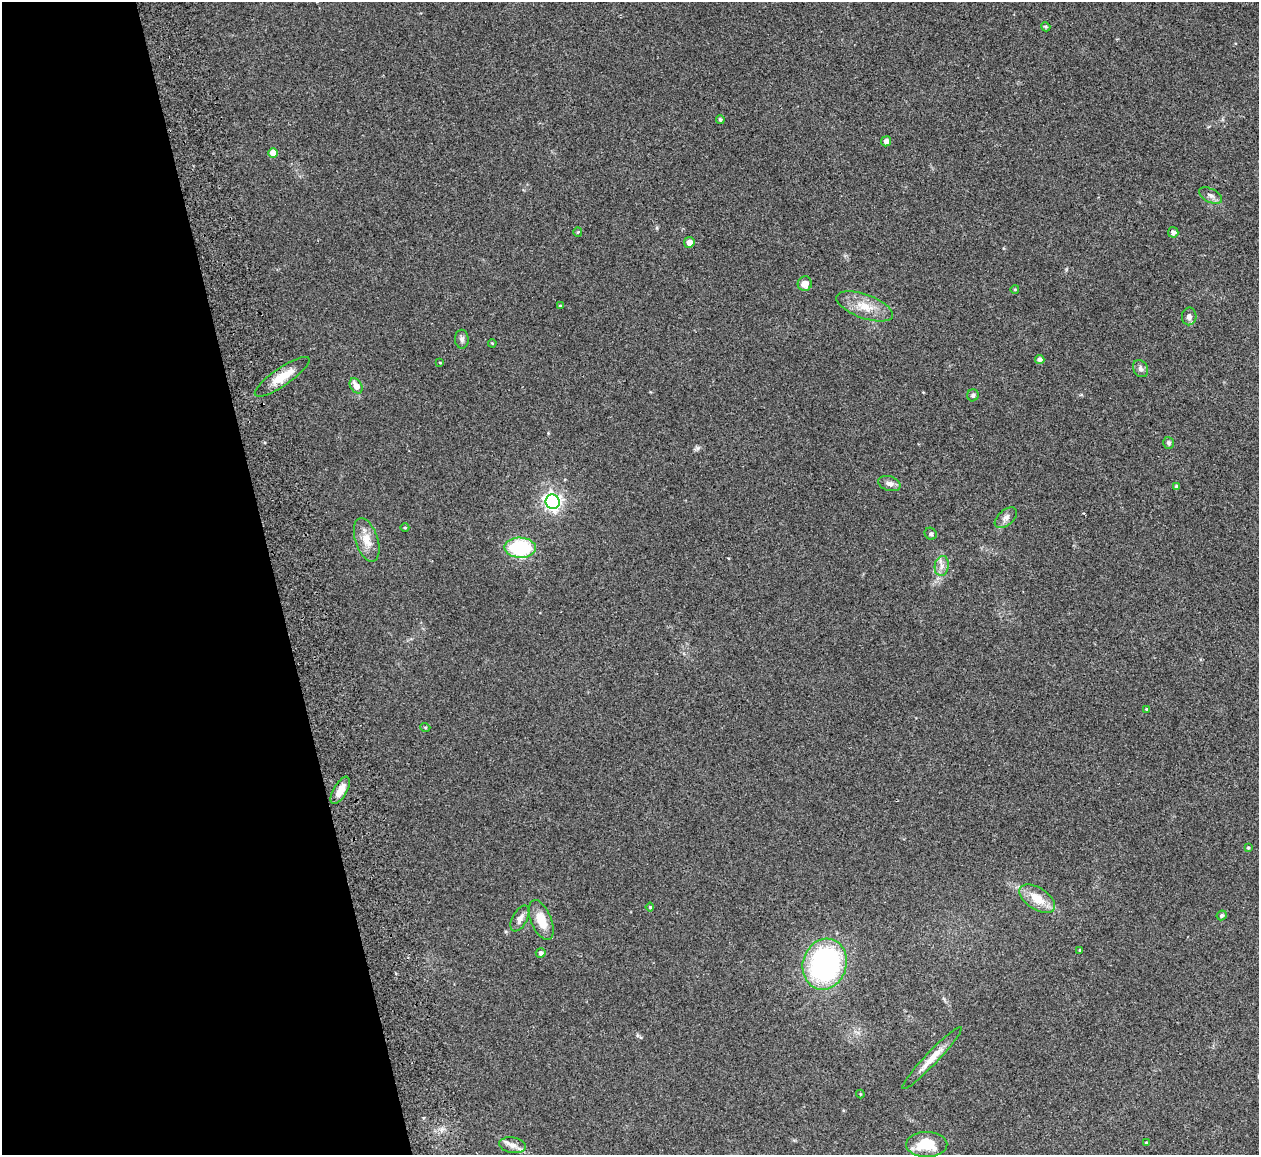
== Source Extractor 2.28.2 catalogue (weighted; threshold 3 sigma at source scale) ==
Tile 5 of 4 x 4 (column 1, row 2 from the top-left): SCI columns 1-1257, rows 2452-3604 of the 5086 x 5028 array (HDU 1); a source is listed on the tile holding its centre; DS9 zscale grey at full resolution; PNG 1261 x 1157 px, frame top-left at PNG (2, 2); each listed source drawn as its Kron ellipse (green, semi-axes under 4 px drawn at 4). Shown black and unused: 22% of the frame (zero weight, under 2 of 3 exposures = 3% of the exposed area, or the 3 px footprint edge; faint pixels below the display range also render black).
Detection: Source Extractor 2.28.2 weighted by HDU 2 'WHT'; one run over the whole footprint, this tile lists its part. Background 0.0754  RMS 0.0089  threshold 0.0402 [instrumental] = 3 sigma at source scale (4.5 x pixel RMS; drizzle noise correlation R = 1.50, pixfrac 1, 0.05/0.05 arcsec/px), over >= 5 px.
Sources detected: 49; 1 inside a brighter listed object's ellipse — not listed separately; the other 48 listed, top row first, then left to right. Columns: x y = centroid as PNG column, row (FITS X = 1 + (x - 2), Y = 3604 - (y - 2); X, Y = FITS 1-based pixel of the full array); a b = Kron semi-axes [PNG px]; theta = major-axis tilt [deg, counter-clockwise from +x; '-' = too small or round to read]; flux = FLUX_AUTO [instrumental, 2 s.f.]
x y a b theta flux
1046 27 5 4 - 1
720 119 4 4 - 1.6
886 141 5 5 - 3.1
273 153 5 5 - 11
1211 196 12 6 -28 3.8
578 232 5 4 - 1.1
1173 232 5 5 - 3.2
689 242 5 5 - 5.2
805 284 7 7 - 7.2
1015 289 4 3 - 0.72
560 306 4 3 - 0.87
865 306 30 12 -20 18
1189 316 9 7 87 3.6
462 339 9 7 -89 3
492 343 4 3 - 0.74
1040 359 4 4 - 2.9
440 363 4 2 - 0.66
1141 369 9 7 -58 3.2
282 377 32 9 35 16
356 386 8 5 -59 7.4
973 395 6 5 - 2.1
1168 443 6 5 - 2
889 484 11 7 -16 3.9
1176 487 4 3 - 2.2
553 502 7 7 - 330
1006 518 13 7 40 4.3
405 527 4 3 - 0.81
931 534 6 5 - 1.7
367 540 22 11 -72 12
520 548 16 10 -2 65
942 566 10 7 81 4.3
1146 709 4 3 - 0.99
425 727 5 3 - 0.88
340 790 15 6 60 9.3
1248 848 4 3 - 0.87
1037 899 20 11 -33 17
650 907 4 4 - 1.1
1222 915 5 4 - 1.6
520 918 14 7 61 5.5
541 920 21 10 -68 16
1080 950 3 3 - 0.75
541 953 5 5 - 2.2
825 964 26 21 72 170
932 1058 42 6 46 13
860 1094 4 4 - 0.82
1146 1143 4 4 - 1.1
927 1144 20 12 1 26
513 1145 13 8 -9 5.3
Overlapping masked pixels (flux is a lower limit): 2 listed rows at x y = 282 377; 340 790
Unlisted compact peaks at least as high as the median listed source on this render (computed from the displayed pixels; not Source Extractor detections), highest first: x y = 698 448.